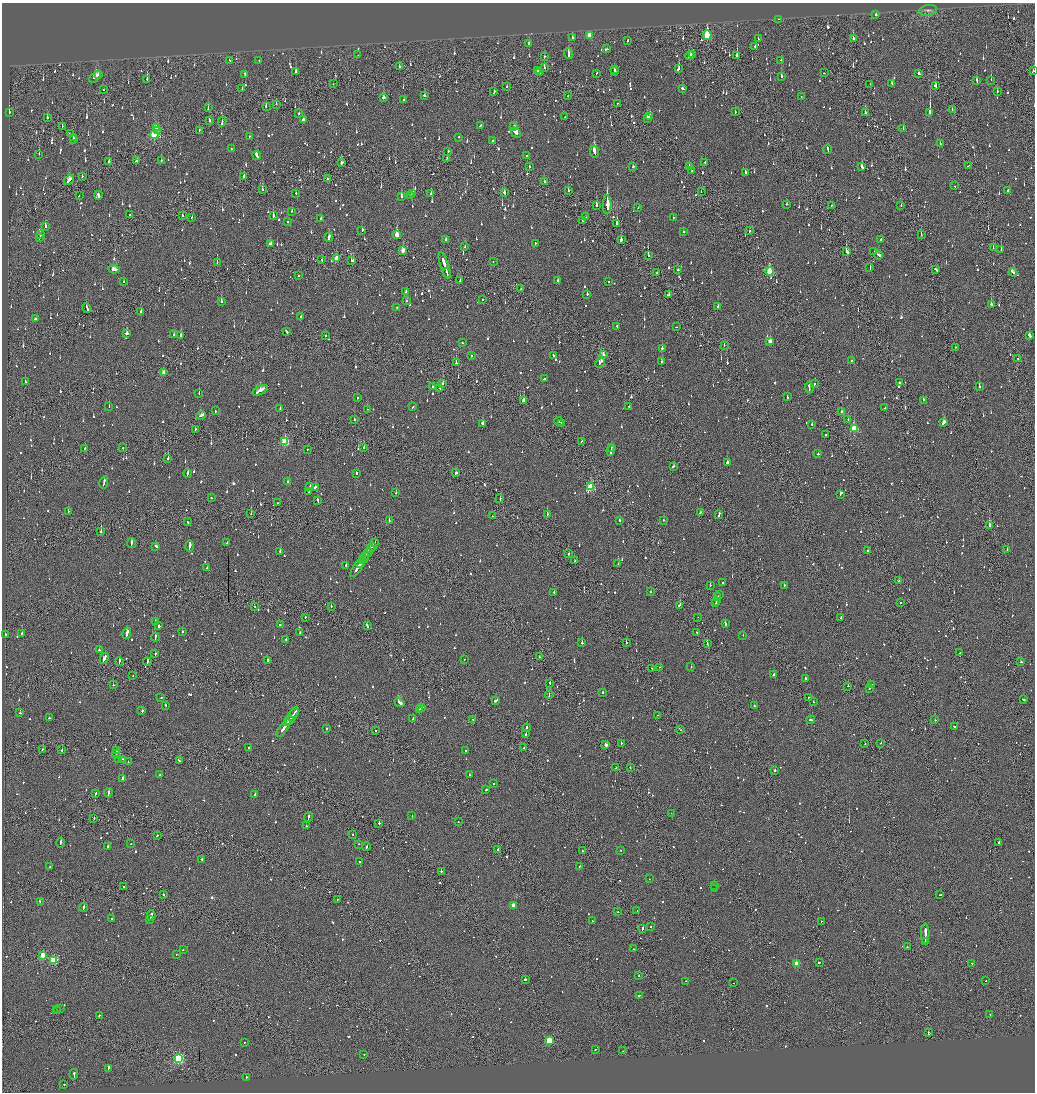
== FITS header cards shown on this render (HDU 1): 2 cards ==
NAXIS1  =                 2065
NAXIS2  =                 2180

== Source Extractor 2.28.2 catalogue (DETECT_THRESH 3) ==
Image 2065 x 2180 px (HDU 1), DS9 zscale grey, zoomed out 1/2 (1 PNG px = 2 x 2 image px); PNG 1037 x 1094 px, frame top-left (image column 1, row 2179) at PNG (2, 3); each listed source drawn as its Kron ellipse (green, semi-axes under 4 px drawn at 4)
Background -0.13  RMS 0.093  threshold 0.28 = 3 sigma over >= 5 px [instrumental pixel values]
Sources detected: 1703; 120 cannot appear on this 1/2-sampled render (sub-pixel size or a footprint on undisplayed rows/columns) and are neither listed nor drawn; of the other 1583, the 500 brightest by FLUX_AUTO listed and drawn (1083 fainter detections omitted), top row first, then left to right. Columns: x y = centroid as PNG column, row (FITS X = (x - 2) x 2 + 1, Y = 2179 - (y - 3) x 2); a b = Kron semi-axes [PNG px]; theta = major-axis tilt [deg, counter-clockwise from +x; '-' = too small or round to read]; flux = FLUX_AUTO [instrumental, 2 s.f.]
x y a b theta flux
928 10 9 5 9 63
876 15 2 2 - 160
779 19 2 1 - 68
589 35 3 3 - 340
707 35 5 3 - 1100
572 38 2 2 - 130
758 39 2 2 - 230
853 39 2 2 - 170
628 41 3 2 - 91
528 43 3 2 - 230
755 46 2 2 - 80
606 49 4 2 - 310
568 53 5 2 - 310
692 54 3 3 - 130
358 55 2 2 - 89
737 55 3 2 - 540
544 56 2 2 - 76
690 56 4 2 - 190
230 60 3 2 - 84
259 60 2 2 - 84
781 60 2 2 - 79
399 67 3 2 - 63
544 68 2 1 - 160
678 69 4 2 - 160
614 70 3 2 - 120
538 71 2 1 - 96
615 71 3 2 - 120
1033 71 2 2 - 82
295 72 4 2 - 84
540 72 3 2 - 91
596 73 2 2 - 76
824 73 2 1 - 110
919 74 3 2 - 130
98 75 2 1 - 65
245 75 3 2 - 61
781 76 3 2 - 210
95 77 7 2 44 210
147 79 3 1 - 130
991 80 2 1 - 110
977 81 3 2 - 250
333 84 2 1 - 87
870 84 2 2 - 81
892 84 4 2 - 120
935 86 3 2 - 110
507 87 2 2 - 110
682 88 3 2 - 200
242 89 2 2 - 130
104 90 2 1 - 82
997 91 2 2 - 170
494 92 3 2 - 93
424 95 2 2 - 400
568 95 2 2 - 69
801 97 2 2 - 67
383 98 3 2 - 320
404 100 2 2 - 93
617 103 2 2 - 94
276 104 3 1 - 100
266 106 2 2 - 84
208 108 2 2 - 93
952 109 2 1 - 64
735 112 3 2 - 63
930 112 3 2 - 1300
9 113 3 2 - 160
299 113 2 2 - 60
865 113 3 2 - 130
565 117 2 2 - 110
649 117 4 2 - 580
47 118 2 2 - 120
647 118 2 2 - 200
304 120 3 2 - 520
209 121 3 1 - 130
222 122 5 2 - 130
480 126 3 2 - 120
514 126 3 2 - 150
62 127 3 2 - 78
156 127 2 2 - 220
903 129 3 2 - 100
158 130 2 2 - 72
199 130 2 1 - 78
70 133 2 2 - 140
516 133 6 2 -48 650
154 135 4 3 - 1700
249 136 2 2 - 62
73 137 3 2 - 110
459 137 2 2 - 75
73 139 2 1 - 67
492 140 2 2 - 72
940 143 2 2 - 120
231 149 2 2 - 60
827 149 5 2 - 200
448 151 3 2 - 81
594 151 6 2 -79 2500
39 154 3 1 - 75
257 155 5 2 - 590
526 156 3 2 - 74
447 158 3 1 - 84
161 160 2 2 - 65
136 161 2 2 - 120
109 162 3 1 - 280
705 162 2 1 - 76
341 163 3 2 - 140
969 165 4 2 - 75
530 167 2 2 - 85
633 167 2 2 - 94
689 167 3 2 - 180
862 167 3 2 - 150
691 171 2 1 - 95
745 172 3 2 - 120
82 176 2 2 - 81
243 176 3 2 - 86
327 178 2 2 - 95
69 180 6 2 48 320
544 182 3 2 - 65
955 186 2 2 - 62
262 189 3 2 - 92
568 190 2 2 - 62
1008 190 2 2 - 200
701 191 2 1 - 89
296 193 2 2 - 67
413 193 3 2 - 73
431 193 2 2 - 120
504 193 4 2 - 110
98 195 4 2 - 240
79 196 2 2 - 82
401 196 4 2 - 290
411 196 2 2 - 110
787 204 2 2 - 150
607 205 9 1 90 28000
832 205 2 1 - 240
901 205 2 1 - 70
596 206 3 2 - 560
638 207 2 2 - 71
292 211 2 2 - 80
130 215 2 2 - 66
182 215 2 2 - 77
273 216 3 2 - 290
192 217 2 2 - 71
586 217 2 1 - 61
673 217 2 2 - 120
321 219 2 2 - 61
582 221 2 1 - 61
288 222 2 2 - 82
617 223 3 2 - 740
45 227 4 2 - 130
362 230 3 2 - 210
750 231 2 2 - 120
683 232 2 2 - 71
40 234 2 2 - 190
921 234 3 1 - 81
397 235 4 3 - 380
329 237 4 2 - 230
40 238 3 2 - 110
446 239 2 2 - 87
881 239 2 2 - 110
621 240 2 2 - 420
535 243 3 2 - 77
270 244 4 2 - 83
465 247 2 2 - 62
993 248 2 1 - 84
1001 250 2 2 - 280
403 251 4 2 - 290
846 251 4 2 - 210
874 251 2 1 - 74
648 255 2 2 - 100
879 255 4 2 - 150
337 259 3 2 - 300
322 260 3 1 - 71
352 260 3 2 - 100
217 262 2 2 - 120
493 262 2 1 - 110
445 266 14 2 -73 1700
870 267 3 2 - 87
114 269 6 2 -4 210
678 270 2 2 - 66
936 270 3 2 - 84
769 271 4 3 - 750
1013 272 4 2 - 270
447 273 4 1 - 620
657 273 2 2 - 70
299 275 2 2 - 110
460 280 2 1 - 110
123 281 2 2 - 71
558 281 2 2 - 170
609 281 2 2 - 150
521 289 2 2 - 80
406 291 3 2 - 72
587 294 2 2 - 93
668 295 4 2 - 110
482 300 2 2 - 62
221 301 3 2 - 99
406 301 2 2 - 72
991 304 3 2 - 160
718 307 2 2 - 62
87 308 5 2 - 210
397 308 2 2 - 61
141 312 3 2 - 170
301 316 2 2 - 130
36 319 3 2 - 120
617 326 2 2 - 130
676 327 2 1 - 62
286 331 3 2 - 110
127 333 3 2 - 140
174 335 2 2 - 64
181 335 2 2 - 300
326 335 2 1 - 290
1029 335 4 2 - 150
770 341 3 2 - 140
462 343 2 2 - 67
724 345 2 1 - 81
956 347 2 1 - 68
662 348 2 2 - 260
603 354 3 2 - 93
472 356 2 2 - 380
553 356 2 2 - 66
1018 358 2 1 - 97
851 360 2 2 - 61
600 362 6 2 49 420
662 362 3 2 - 220
456 363 2 2 - 350
164 373 3 2 - 190
544 379 2 2 - 130
25 382 2 2 - 83
443 383 2 2 - 640
900 383 2 2 - 210
814 384 2 2 - 70
432 386 2 2 - 62
979 386 2 2 - 380
809 387 5 2 - 190
440 388 2 2 - 110
260 390 8 2 30 610
199 393 2 2 - 120
787 397 3 2 - 110
357 398 2 2 - 190
923 400 2 2 - 91
523 401 3 2 - 320
109 406 2 1 - 72
629 406 2 2 - 77
413 407 2 2 - 140
280 408 2 2 - 270
885 408 2 1 - 450
367 409 2 1 - 180
215 411 2 2 - 75
842 412 3 2 - 220
201 415 5 2 - 180
354 420 2 2 - 71
848 420 2 2 - 110
559 421 5 2 - 230
944 422 4 2 - 370
482 423 2 2 - 87
562 423 3 1 - 140
812 424 2 2 - 250
195 429 2 1 - 78
854 429 3 3 - 920
825 434 2 2 - 63
581 441 2 1 - 62
285 442 4 3 - 1200
364 447 2 2 - 66
611 447 3 2 - 180
85 448 2 2 - 67
123 448 2 2 - 130
307 449 2 2 - 79
611 450 5 2 - 320
818 454 2 2 - 690
168 459 2 2 - 160
727 462 2 2 - 180
674 466 3 2 - 100
188 473 4 2 - 190
356 473 2 2 - 130
456 473 3 2 - 150
287 481 2 2 - 98
104 482 6 2 79 250
310 487 3 2 - 270
315 487 2 2 - 120
590 487 3 3 - 840
309 492 2 2 - 64
396 493 2 2 - 76
840 494 2 2 - 82
211 498 2 2 - 61
500 499 3 2 - 87
317 500 3 2 - 190
277 503 2 2 - 78
68 511 2 2 - 63
700 513 3 2 - 180
251 514 2 1 - 82
548 514 2 2 - 140
719 515 4 2 - 260
492 516 2 2 - 66
619 520 2 2 - 110
664 520 2 2 - 74
389 521 2 2 - 250
188 522 2 2 - 72
990 526 2 2 - 510
101 531 2 2 - 330
131 543 5 2 - 200
227 543 2 2 - 60
375 543 2 1 - 120
156 546 3 2 - 100
190 546 5 2 - 330
372 546 4 2 - 130
370 549 3 1 - 170
1007 549 2 2 - 79
867 551 2 2 - 280
280 552 4 2 - 160
368 552 4 2 - 260
568 554 2 2 - 92
364 558 6 2 57 340
362 560 2 1 - 150
574 561 3 2 - 90
360 563 4 1 - 170
618 564 2 2 - 180
346 565 2 2 - 140
207 568 2 2 - 67
357 568 11 2 57 450
899 581 2 2 - 78
723 583 2 2 - 160
710 585 2 2 - 140
784 585 2 2 - 300
554 592 2 2 - 160
651 592 2 2 - 190
719 595 2 2 - 210
718 597 3 2 - 260
716 601 4 2 - 170
900 603 2 1 - 110
715 604 4 2 - 130
680 605 2 2 - 160
255 606 2 1 - 97
331 606 2 2 - 91
305 617 2 2 - 110
698 617 2 2 - 190
841 617 2 1 - 72
155 621 2 2 - 82
725 623 4 2 - 140
280 624 2 2 - 110
159 626 2 2 - 200
367 626 3 2 - 120
182 632 2 2 - 83
22 633 2 2 - 70
127 633 6 2 80 300
300 633 2 2 - 86
697 633 3 1 - 120
6 634 2 2 - 64
743 635 2 2 - 71
155 637 4 2 - 160
286 639 2 2 - 80
582 643 2 2 - 180
626 643 2 2 - 350
707 644 4 1 - 74
99 650 2 2 - 77
960 653 2 1 - 89
155 654 3 2 - 78
539 657 2 1 - 88
104 658 6 2 63 280
465 659 2 1 - 95
267 660 2 2 - 110
119 661 4 2 - 200
147 662 4 2 - 320
1021 662 3 2 - 130
660 667 2 1 - 61
691 667 2 2 - 92
652 668 3 2 - 98
773 675 3 2 - 170
133 676 2 1 - 72
805 678 2 2 - 87
550 683 3 1 - 170
113 685 2 2 - 250
872 685 2 2 - 100
848 686 2 2 - 150
870 688 2 1 - 110
603 692 2 2 - 100
549 694 4 2 - 150
161 698 2 2 - 210
809 698 2 2 - 91
496 700 4 2 - 160
1024 700 2 2 - 230
399 702 5 2 - 480
813 702 2 2 - 71
165 705 2 2 - 72
754 705 2 2 - 62
421 708 3 2 - 100
419 709 3 2 - 130
142 711 2 2 - 100
20 713 2 2 - 61
294 713 5 1 - 260
658 715 2 2 - 61
292 716 10 2 55 460
49 718 2 2 - 60
413 719 2 2 - 81
473 719 2 2 - 130
289 720 3 2 - 230
810 720 4 2 - 120
935 720 2 2 - 70
288 722 2 1 - 170
955 726 3 1 - 79
283 728 10 2 55 410
326 728 2 2 - 79
527 728 4 2 - 160
375 730 2 2 - 66
681 730 2 1 - 100
526 734 3 2 - 89
621 743 2 1 - 69
881 743 2 1 - 270
865 744 2 1 - 110
606 745 3 2 - 120
249 748 2 2 - 67
524 748 2 2 - 220
43 749 2 2 - 120
62 750 2 1 - 77
117 751 3 1 - 89
466 751 2 2 - 64
116 754 4 1 - 150
122 759 4 2 - 120
119 760 2 2 - 77
128 761 2 1 - 83
179 761 4 2 - 240
630 767 2 1 - 120
616 768 2 2 - 78
775 770 2 2 - 370
160 775 2 2 - 60
469 775 2 2 - 83
123 778 2 2 - 320
493 784 2 2 - 100
486 790 3 2 - 84
108 793 5 2 - 210
95 794 3 2 - 94
255 795 2 2 - 200
671 813 2 1 - 91
412 815 2 2 - 70
308 817 5 2 - 180
94 819 4 1 - 150
458 822 2 2 - 61
379 823 2 2 - 330
306 826 2 2 - 75
353 834 2 2 - 98
157 836 2 2 - 73
61 842 5 2 - 150
999 842 2 2 - 95
131 844 2 1 - 230
359 844 2 2 - 82
108 847 3 2 - 96
366 847 4 2 - 110
498 849 2 2 - 130
582 851 3 2 - 90
621 851 2 2 - 70
202 859 2 2 - 150
360 862 2 2 - 68
580 866 2 2 - 180
50 867 2 2 - 76
441 871 2 2 - 83
649 879 2 1 - 140
714 885 2 2 - 250
123 886 2 2 - 240
715 889 2 2 - 160
163 894 2 2 - 110
940 895 3 2 - 96
337 900 2 1 - 63
40 901 2 2 - 62
513 905 3 2 - 200
84 907 5 2 - 170
637 910 2 2 - 88
617 912 2 2 - 94
151 916 5 2 - 260
112 918 2 1 - 200
150 919 2 1 - 77
592 921 2 2 - 83
821 921 2 1 - 110
651 927 2 2 - 83
643 928 4 1 - 140
925 934 10 2 90 1900
925 941 4 1 - 690
907 947 2 2 - 80
634 949 2 1 - 66
183 950 2 2 - 62
176 954 2 1 - 64
42 955 3 2 - 290
54 960 3 3 - 1200
819 963 2 2 - 65
972 963 3 2 - 96
797 964 3 3 - 450
639 975 2 1 - 63
525 979 2 2 - 300
685 981 2 1 - 100
986 981 2 2 - 70
734 983 2 2 - 140
639 995 2 2 - 190
56 1009 2 1 - 92
60 1009 2 1 - 89
57 1011 2 1 - 66
990 1014 2 1 - 130
99 1015 2 2 - 94
928 1033 3 2 - 640
549 1041 3 3 - 820
244 1042 2 2 - 74
595 1049 2 2 - 100
623 1051 2 1 - 71
364 1054 2 2 - 60
178 1058 3 3 - 2000
108 1068 4 2 - 200
74 1074 5 2 - 190
246 1077 2 2 - 75
64 1084 2 2 - 77
At the frame edge (FLAGS 8, measured only in part): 1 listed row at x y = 1033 71
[1083 fainter detections neither listed nor drawn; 120 sub-pixel or undisplayed-footprint detections neither listed nor drawn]